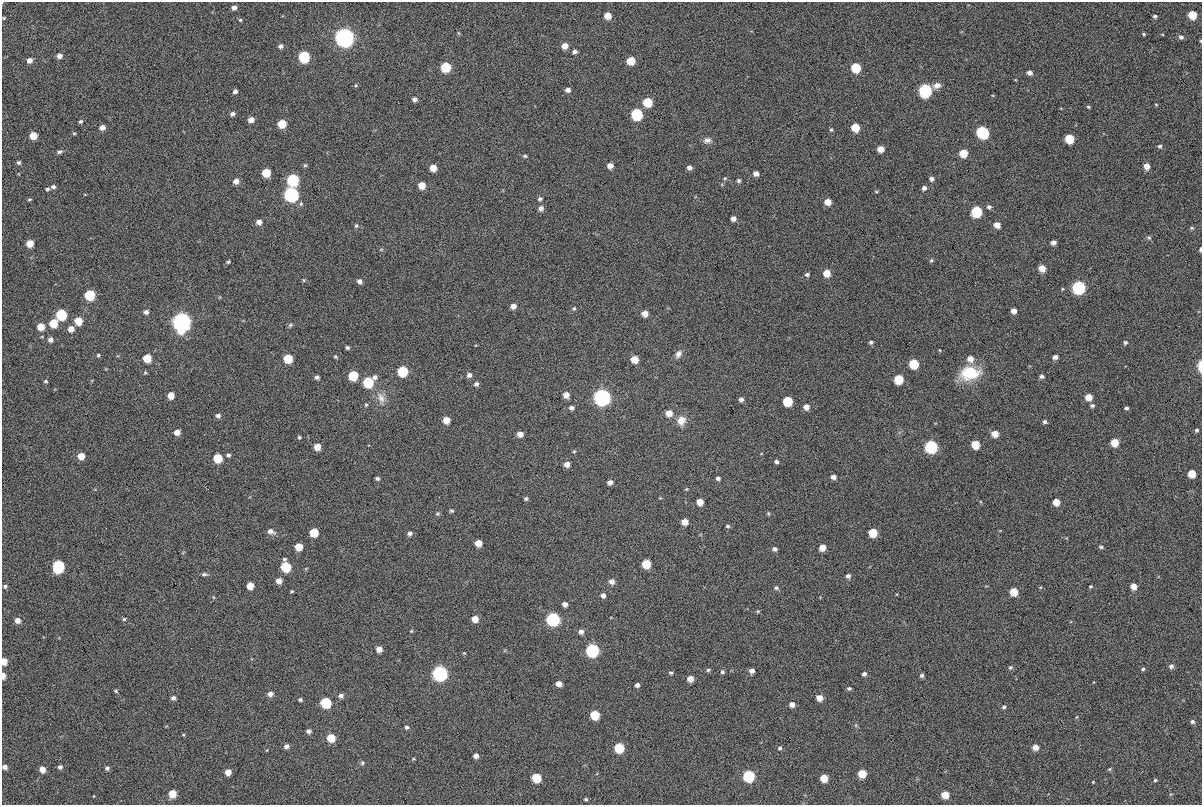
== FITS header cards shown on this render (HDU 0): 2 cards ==
NAXIS1  =                 1200
NAXIS2  =                  803

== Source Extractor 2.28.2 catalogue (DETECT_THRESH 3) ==
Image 1200 x 803 px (HDU 0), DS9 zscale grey, 1 PNG px = 1 image px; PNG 1204 x 807 px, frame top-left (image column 1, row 803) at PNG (2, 2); no overlay
Background 335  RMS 5.9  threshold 17.6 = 3 sigma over >= 5 px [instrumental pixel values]
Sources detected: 267; all 267 listed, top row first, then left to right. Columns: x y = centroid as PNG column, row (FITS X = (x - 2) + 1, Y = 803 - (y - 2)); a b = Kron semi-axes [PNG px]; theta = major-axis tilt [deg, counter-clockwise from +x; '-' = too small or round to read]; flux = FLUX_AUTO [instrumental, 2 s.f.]
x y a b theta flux
234 8 6 5 - 1700
1192 15 6 5 - 12000
608 16 5 5 - 5300
1155 16 4 3 - 740
4 18 4 3 - 380
240 20 5 5 - 520
458 33 6 4 -70 400
1144 34 4 3 - 470
344 37 7 7 - 380000
1181 37 5 5 - 1200
1201 41 4 3 - 340
280 46 5 5 - 1100
565 46 5 5 - 3800
574 51 5 4 - 1300
59 56 5 4 - 2100
304 56 6 6 - 36000
29 60 5 4 - 2000
631 61 6 5 - 10000
446 67 6 6 - 21000
856 68 6 6 - 18000
1030 73 4 4 - 1700
356 85 5 4 - 520
937 85 9 6 19 2500
568 90 5 4 - 1600
925 90 6 6 - 76000
235 91 5 4 - 1100
414 99 5 5 - 1200
647 102 6 6 - 16000
1156 104 5 3 - 340
1088 107 4 3 - 420
232 114 4 4 - 1100
637 114 6 6 - 42000
251 120 5 4 - 2700
80 121 4 3 - 630
282 124 6 5 - 11000
102 127 5 4 - 2500
855 127 6 5 - 11000
831 130 6 5 - 630
982 132 8 6 -42 46000
74 133 5 3 - 370
33 136 5 5 - 7200
1069 139 6 5 - 15000
707 140 10 7 13 1700
1160 146 5 5 - 860
881 149 5 5 - 4500
59 152 6 4 20 880
963 153 6 5 - 10000
525 156 5 3 - 560
19 162 4 3 - 730
305 165 5 4 - 520
610 166 5 4 - 2700
1147 166 5 5 - 3400
433 168 5 5 - 5100
689 168 5 4 - 1500
266 173 6 5 - 11000
756 174 5 4 - 2300
725 178 5 4 - 510
931 179 5 5 - 1300
293 180 6 6 - 47000
739 180 6 5 - 760
236 181 5 5 - 2300
422 185 5 5 - 5500
53 187 5 4 - 860
924 188 5 5 - 1200
47 189 4 3 - 630
876 192 5 3 - 400
291 194 7 7 - 130000
29 199 5 2 - 380
540 199 5 4 - 860
828 202 5 5 - 4500
989 207 5 5 - 980
541 208 5 5 - 1600
976 212 6 6 - 34000
733 219 5 5 - 2100
259 222 5 5 - 2200
997 225 5 5 - 4000
356 226 5 4 - 640
1192 228 5 4 - 560
1149 238 6 5 - 590
1053 242 5 4 - 1800
30 243 5 5 - 5800
1200 249 4 2 - 700
931 260 5 4 - 620
228 262 4 3 - 550
1042 268 5 5 - 5600
827 273 5 5 - 6100
807 275 5 4 - 950
303 280 5 4 - 380
359 281 5 4 - 1500
1079 287 6 6 - 81000
90 295 6 6 - 25000
513 306 5 4 - 2300
574 309 5 4 - 590
1014 311 5 5 - 2600
146 312 4 4 - 1200
61 314 6 6 - 34000
645 314 5 5 - 3600
78 321 6 5 - 8000
182 321 8 7 - 310000
53 323 6 6 - 11000
290 325 6 5 - 640
41 327 6 5 - 6500
71 329 6 5 - 3100
42 337 5 3 - 350
50 340 6 6 - 1900
871 342 4 3 - 750
1125 342 4 4 - 820
347 348 4 3 - 700
940 350 4 2 - 290
678 354 11 7 61 2000
98 355 4 4 - 530
335 357 4 4 - 480
1055 357 5 4 - 1800
147 358 6 5 - 11000
288 359 6 6 - 14000
634 359 5 5 - 7000
970 359 7 7 - 3100
914 364 6 6 - 19000
1200 366 12 5 -89 3500
402 371 6 6 - 26000
970 373 24 16 7 14000
353 375 6 6 - 21000
469 375 6 5 - 1600
1042 376 5 4 - 1100
317 377 4 4 - 1000
375 377 6 5 - 1400
898 379 6 6 - 15000
46 381 5 5 - 660
368 382 6 6 - 27000
476 384 5 5 - 1200
171 395 5 5 - 4900
566 395 6 5 - 3200
602 397 7 7 - 250000
1089 397 5 5 - 5200
381 398 16 9 -65 3400
741 400 5 4 - 1300
787 401 6 6 - 19000
366 405 5 4 - 510
1092 406 5 4 - 860
806 407 5 5 - 2800
571 408 6 5 - 1300
1126 408 5 3 - 720
669 413 6 6 - 4300
218 416 5 4 - 1100
446 420 5 5 - 5300
681 421 12 11 - 3900
1045 422 5 4 - 960
1197 430 5 5 - 780
177 432 5 4 - 2900
520 434 5 5 - 3000
995 434 5 5 - 4900
299 437 4 4 - 580
1115 442 5 5 - 8400
975 444 6 5 - 9500
317 447 5 5 - 4800
931 447 6 6 - 75000
574 451 5 4 - 450
228 455 5 4 - 760
81 456 5 5 - 5100
217 458 6 6 - 14000
776 462 5 4 - 950
567 464 5 5 - 2800
1192 473 5 5 - 8200
833 477 5 4 - 1800
377 478 4 3 - 860
718 478 4 4 - 1100
610 482 5 4 - 1800
686 489 4 4 - 390
660 498 4 3 - 310
526 499 5 5 - 750
700 502 5 5 - 4800
1056 502 5 5 - 5400
451 511 5 5 - 700
768 513 5 4 - 470
437 514 5 5 - 600
685 522 5 5 - 4100
727 526 5 4 - 640
271 531 8 5 -19 1900
314 532 6 6 - 13000
409 533 5 5 - 1300
873 533 6 5 - 13000
478 543 5 5 - 5300
298 547 5 5 - 6900
822 547 5 5 - 4400
1101 547 6 4 -26 710
775 549 6 5 - 1300
646 564 6 6 - 13000
58 566 7 6 - 50000
286 567 7 6 - 25000
204 574 7 4 7 820
848 576 5 5 - 1500
279 581 5 5 - 2900
612 581 5 5 - 2100
5 586 4 4 - 710
250 586 5 5 - 5300
1090 586 4 4 - 470
1134 586 5 5 - 4100
776 588 7 5 -26 880
292 591 4 3 - 430
1014 592 6 5 - 8700
603 596 4 4 - 1700
213 597 5 3 - 340
565 604 5 4 - 1900
758 611 5 4 - 440
124 619 5 3 - 530
475 619 5 5 - 4600
553 619 6 6 - 100000
18 620 5 4 - 2500
411 631 4 4 - 400
581 632 5 5 - 1900
379 649 5 5 - 3200
592 650 6 6 - 93000
464 653 4 4 - 400
4 661 5 4 - 5200
1171 666 5 5 - 1400
1010 668 6 5 - 730
1143 669 6 5 - 710
708 670 5 4 - 610
752 671 5 4 - 1900
722 672 4 4 - 790
671 673 5 4 - 700
440 674 6 6 - 170000
864 674 5 4 - 1200
922 675 5 4 - 1100
3 676 5 3 - 2700
690 679 5 5 - 3500
559 684 5 5 - 3100
637 685 4 4 - 1100
849 688 4 4 - 730
116 691 4 4 - 480
270 694 6 5 - 1700
341 696 7 6 - 1600
173 698 5 5 - 1300
819 698 5 5 - 3600
300 700 5 4 - 730
326 703 6 6 - 34000
792 704 5 4 - 2300
1004 707 5 4 - 770
595 715 6 6 - 16000
1192 722 6 5 - 1100
407 727 6 5 - 850
308 731 5 5 - 1400
183 735 5 3 - 340
331 738 6 5 - 11000
286 746 6 5 - 1500
1035 747 5 4 - 3300
619 748 6 6 - 23000
780 748 5 5 - 730
267 750 4 3 - 290
476 756 5 4 - 2000
413 759 5 3 - 400
362 763 6 6 - 790
5 767 4 4 - 1600
60 767 4 4 - 1100
107 768 5 4 - 930
42 769 5 5 - 3400
1110 769 5 4 - 450
228 772 5 5 - 4100
862 774 5 5 - 9600
749 776 6 6 - 54000
536 778 6 6 - 17000
824 778 5 5 - 7800
1155 780 4 4 - 540
1093 782 2 2 - 250
172 794 5 5 - 8200
945 795 5 5 - 6400
586 799 5 4 - 600
At the frame edge (FLAGS 8, measured only in part): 7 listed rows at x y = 4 18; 1201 41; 1200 249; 1200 366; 4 661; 3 676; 5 767